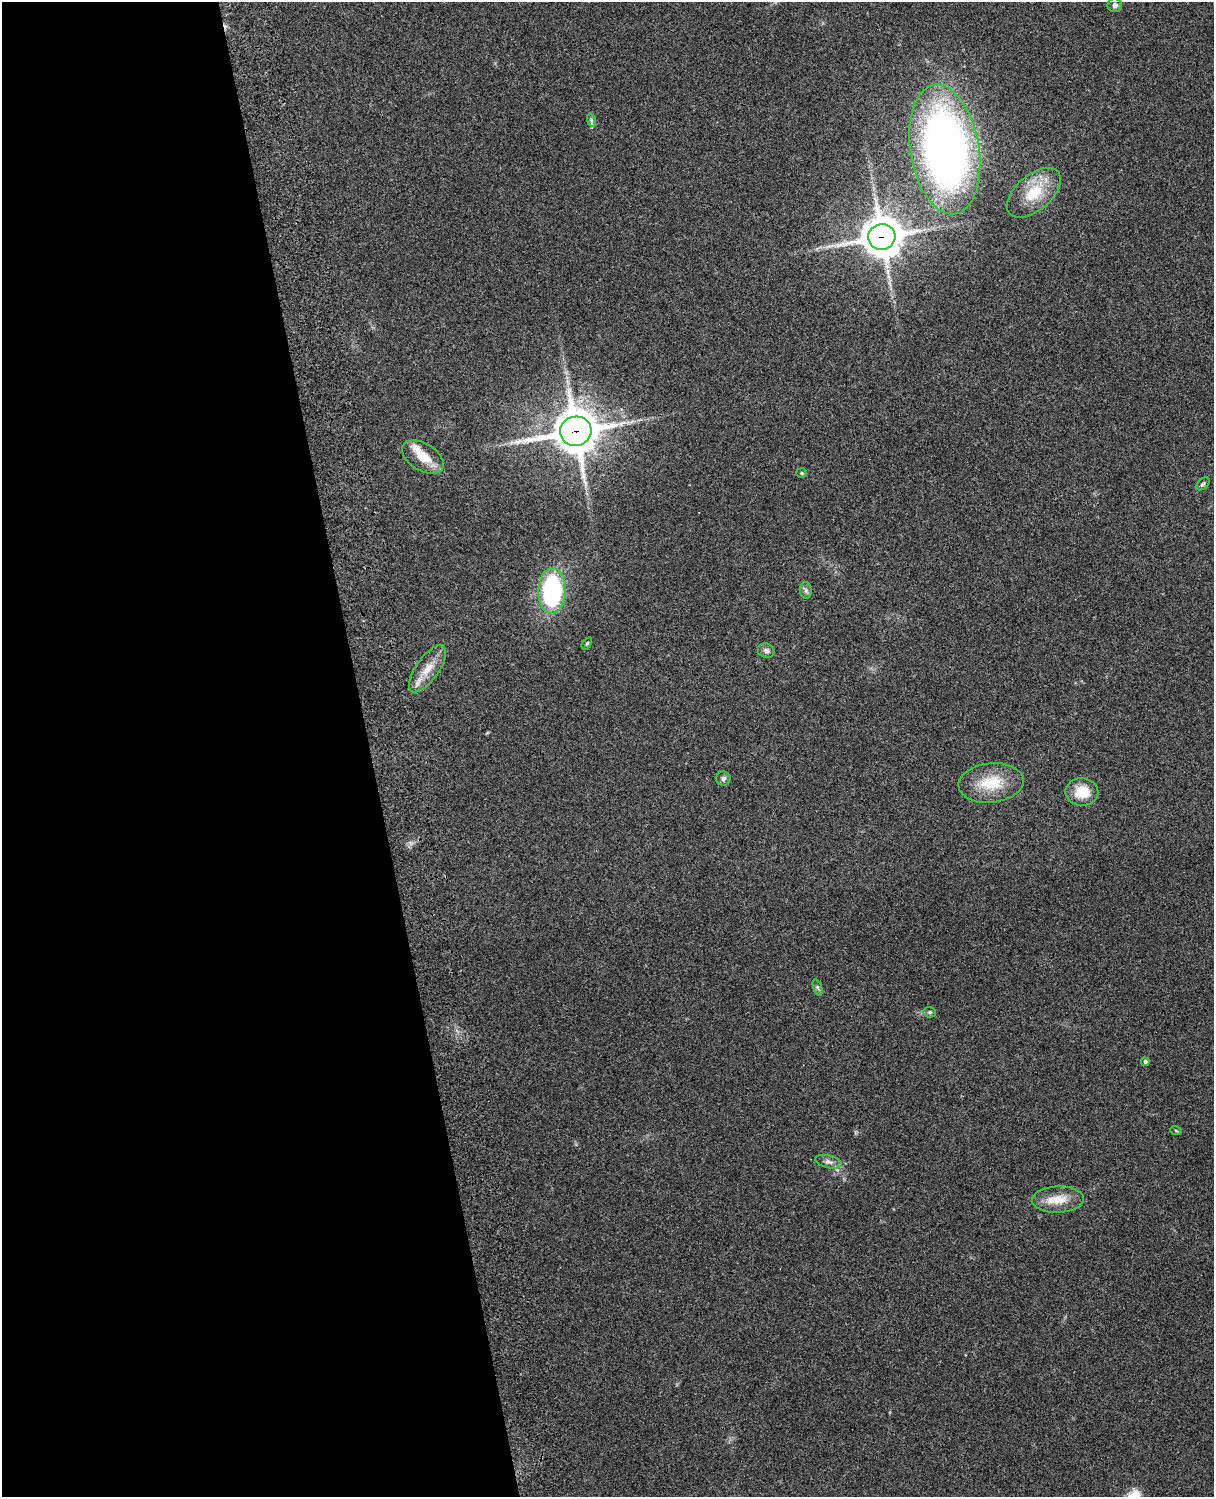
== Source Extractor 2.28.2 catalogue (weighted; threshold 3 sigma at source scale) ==
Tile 5 of 4 x 3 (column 1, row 2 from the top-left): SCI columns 119-1330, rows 1659-3153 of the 5088 x 4925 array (HDU 1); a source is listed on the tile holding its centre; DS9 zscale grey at full resolution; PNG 1216 x 1499 px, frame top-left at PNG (2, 2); each listed source drawn as its Kron ellipse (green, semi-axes under 4 px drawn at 4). Shown black and unused: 30% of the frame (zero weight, under 3 of 4 exposures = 6% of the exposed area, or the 3 px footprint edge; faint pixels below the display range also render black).
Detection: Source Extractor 2.28.2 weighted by HDU 2 'WHT'; one run over the whole footprint, this tile lists its part. Background 0.279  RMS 0.0092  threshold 0.0413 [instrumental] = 3 sigma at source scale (4.5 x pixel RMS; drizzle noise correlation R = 1.50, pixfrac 1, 0.05/0.05 arcsec/px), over >= 5 px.
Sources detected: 25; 1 long thin detection or spike segment (spike, bleed or trail) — neither listed nor drawn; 1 inside a brighter listed object's ellipse — not listed separately; the other 23 listed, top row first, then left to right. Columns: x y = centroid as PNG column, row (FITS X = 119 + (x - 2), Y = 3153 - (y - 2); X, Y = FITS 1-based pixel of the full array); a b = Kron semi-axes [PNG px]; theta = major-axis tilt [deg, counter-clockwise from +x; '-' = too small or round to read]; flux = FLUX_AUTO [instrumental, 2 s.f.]
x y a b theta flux
1115 5 7 7 - 3.4
591 120 7 4 -72 1.6
945 149 65 34 -81 580
1034 193 32 17 40 30
882 237 13 13 - 2300
576 431 16 14 13 3200
423 457 23 13 -31 18
802 473 5 5 - 1.3
1203 484 8 5 44 1.7
806 590 8 6 -83 2.4
552 591 23 14 88 130
587 643 7 3 54 1.1
766 651 8 7 - 3.1
427 669 27 11 55 16
723 778 7 7 - 2.6
991 783 33 19 7 32
1082 792 16 14 -2 20
817 987 8 4 -71 1.7
930 1012 6 5 - 1.7
1145 1062 4 4 - 2.4
1176 1131 6 3 -21 0.99
829 1162 13 6 -13 4.4
1058 1200 26 13 2 17
Overlapping masked pixels (flux is a lower limit): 2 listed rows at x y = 882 237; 576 431